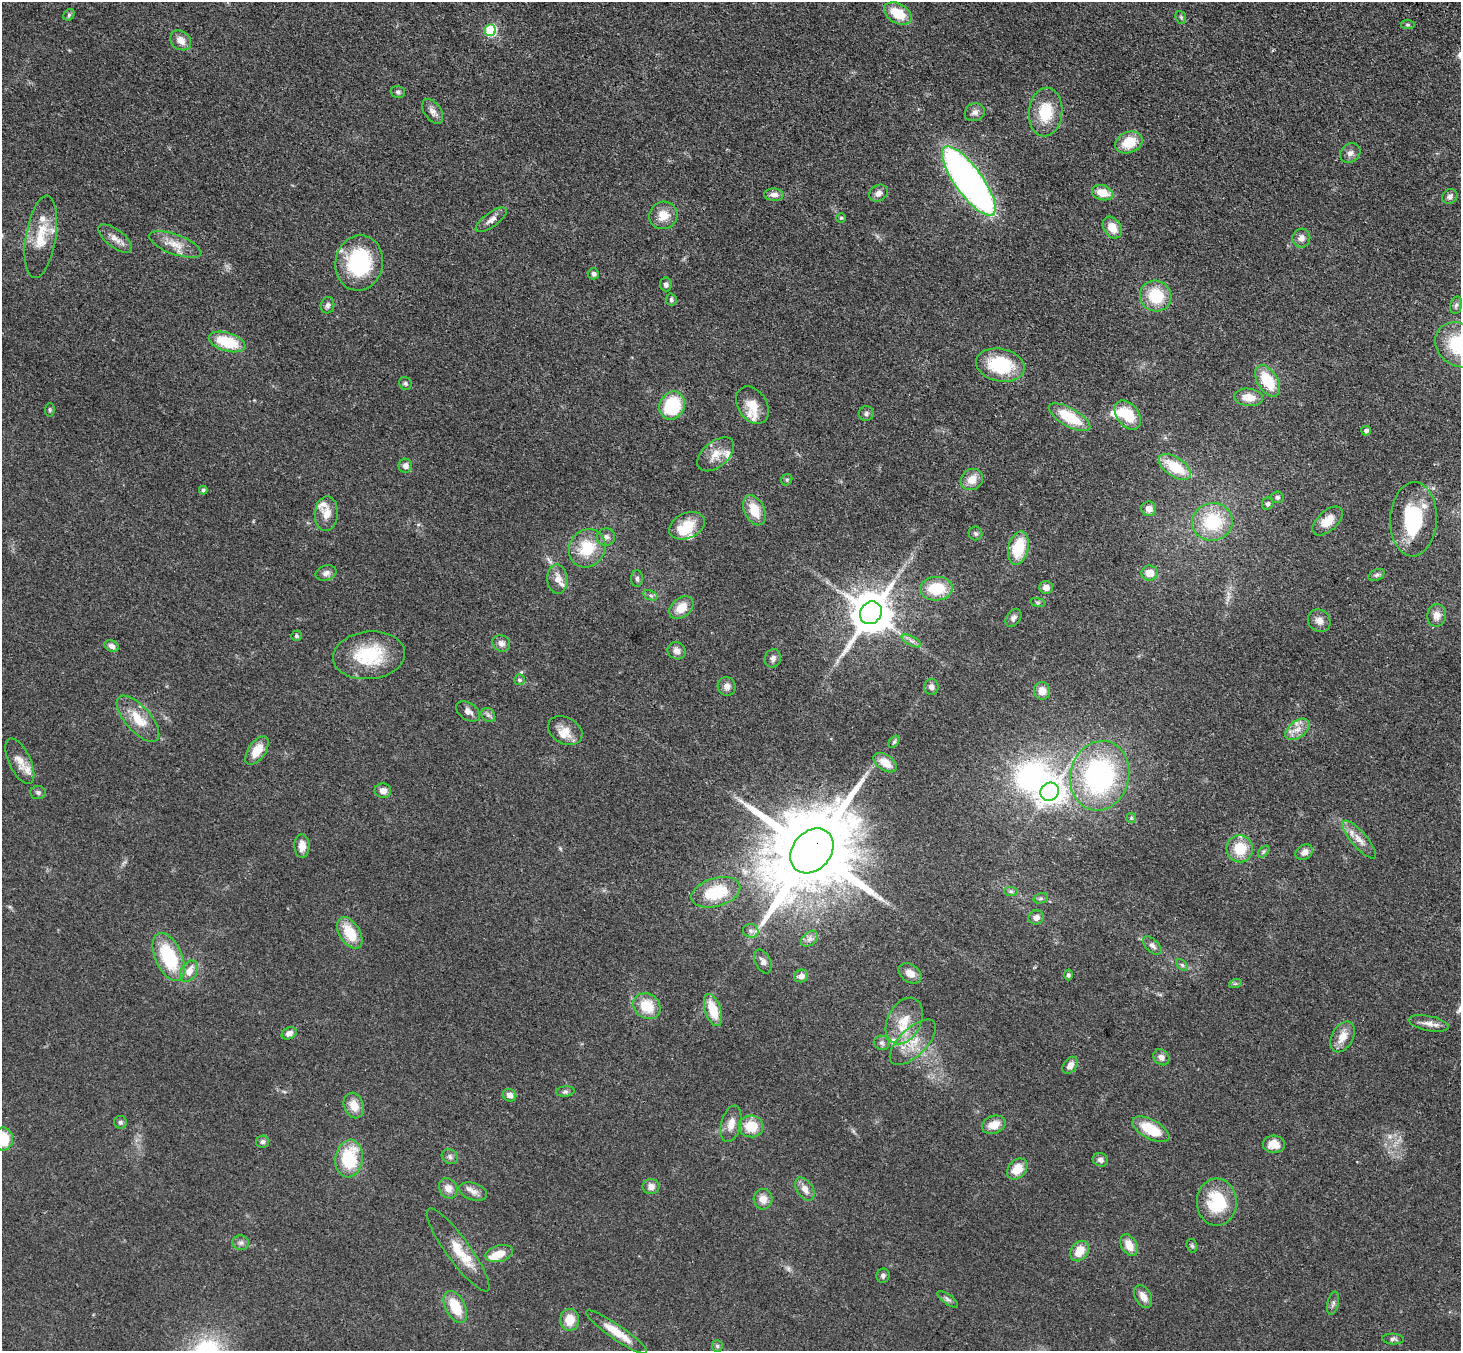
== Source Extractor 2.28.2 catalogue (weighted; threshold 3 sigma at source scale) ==
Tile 10 of 4 x 4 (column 2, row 3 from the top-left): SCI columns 1538-2996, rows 1601-2949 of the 5990 x 6038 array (HDU 1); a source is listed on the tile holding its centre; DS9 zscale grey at full resolution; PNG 1463 x 1353 px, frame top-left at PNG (2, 2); each listed source drawn as its Kron ellipse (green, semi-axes under 4 px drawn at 4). Shown black and unused: <1% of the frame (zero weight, under 3 of 4 exposures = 6% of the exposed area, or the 3 px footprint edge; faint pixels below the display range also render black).
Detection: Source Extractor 2.28.2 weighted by HDU 2 'WHT'; one run over the whole footprint, this tile lists its part. Background 0.0389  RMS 0.0045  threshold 0.0204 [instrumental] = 3 sigma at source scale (4.5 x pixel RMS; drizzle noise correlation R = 1.50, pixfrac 1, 0.05/0.05 arcsec/px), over >= 5 px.
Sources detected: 186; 4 inside a brighter object's white glare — neither listed nor drawn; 11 inside a brighter listed object's ellipse — not listed separately; the other 171 listed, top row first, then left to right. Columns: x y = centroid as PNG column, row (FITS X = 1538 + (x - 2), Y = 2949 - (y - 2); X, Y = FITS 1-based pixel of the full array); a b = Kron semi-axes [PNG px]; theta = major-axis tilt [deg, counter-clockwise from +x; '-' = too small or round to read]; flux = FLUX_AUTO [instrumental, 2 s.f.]
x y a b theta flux
898 14 15 9 -31 12
69 15 6 5 - 0.74
1181 17 6 5 - 0.81
1408 25 7 4 -6 0.74
490 30 6 5 - 41
181 40 11 9 -38 4.1
398 92 7 6 - 1
433 111 14 8 -55 2.6
975 112 10 8 21 2
1046 112 24 16 84 15
1129 142 14 10 21 11
1350 153 11 9 40 2.1
969 181 41 14 -54 230
878 193 10 8 33 2.4
1102 193 11 7 -17 7.6
774 195 9 6 -2 2.4
1450 197 8 7 - 1.6
663 215 14 13 - 6.3
841 218 5 5 - 0.62
491 220 18 7 36 2.9
1112 227 11 8 -58 6.2
41 237 41 15 81 13
1301 238 9 9 - 2.5
115 239 20 9 -37 3.9
175 244 27 10 -20 6.6
359 263 28 24 79 40
593 274 6 5 - 1.3
666 284 7 6 - 1.4
1156 296 16 15 - 17
671 300 6 5 - 0.95
328 305 8 6 75 1.5
1456 305 9 6 77 1.3
227 342 19 9 -17 17
1459 345 25 21 -36 29
1000 365 25 16 -11 26
1268 381 17 10 -59 15
405 383 7 6 - 0.92
1249 397 14 8 -6 6.1
672 405 14 12 62 25
753 405 20 14 -58 6.9
50 410 7 4 84 0.64
866 414 7 7 - 1.3
1128 415 16 11 -52 13
1069 417 23 9 -29 18
1366 431 5 4 - 1.2
716 454 21 12 40 6.2
405 466 7 7 - 2.1
1175 467 18 9 -34 15
972 479 12 10 38 5.3
787 480 6 5 - 0.69
203 490 4 4 - 1
1277 497 6 6 - 1.1
1268 504 6 5 - 1.2
1149 509 7 7 - 3
754 510 16 10 -65 9.7
326 514 17 11 87 5.3
1414 519 37 23 87 32
1328 521 18 10 42 7.4
1212 522 20 18 15 24
687 526 19 12 23 10
976 533 7 7 - 1.1
606 537 9 8 - 2
587 548 20 17 56 15
1018 548 17 10 76 16
326 573 10 7 18 1.8
1150 573 8 7 - 5.6
1377 575 8 5 27 1.1
557 579 14 10 -87 4.1
637 579 8 5 90 1.1
1046 587 7 6 - 2.8
936 589 16 12 3 15
651 595 7 5 -19 1
1038 602 8 4 -8 0.67
681 608 13 9 40 7.3
871 613 12 10 56 1600
1437 615 11 9 80 3.6
1013 618 10 6 53 1.6
1319 621 12 10 -41 3.1
296 636 5 5 - 0.74
912 641 11 4 -26 1.6
501 643 9 8 - 2.3
112 646 7 5 -25 2
677 651 9 8 - 2.4
369 655 36 24 6 26
773 658 9 8 - 1.8
519 680 5 5 - 0.94
727 686 9 9 - 2.5
931 687 8 7 - 1.9
1042 691 9 8 - 4.1
468 711 13 8 -33 2.4
488 715 7 6 - 1.3
138 719 29 12 -48 10
1298 729 14 8 37 4.1
565 731 18 13 -28 5.6
894 742 7 4 53 0.71
257 750 16 8 54 7.9
20 761 25 10 -64 5.4
885 763 13 8 -33 6.2
1100 776 35 29 76 77
383 791 8 7 - 2.8
1050 792 9 8 - 370
38 793 7 6 - 1.1
1131 818 5 5 - 0.55
1359 840 24 7 -49 4.7
302 846 12 7 -89 4.3
1240 849 13 13 - 11
812 851 25 19 49 8300
1264 852 7 4 47 0.83
1304 852 9 7 33 2.6
1011 891 7 4 -2 0.85
716 892 25 14 16 18
1041 898 7 5 15 0.87
1036 917 8 7 - 2.7
751 931 8 6 -11 1.5
350 933 17 10 -58 12
810 939 10 6 41 1.8
1152 946 11 6 -43 1.8
169 957 26 13 -66 28
763 961 13 7 -63 2.1
1182 965 7 4 -45 0.82
189 971 11 8 57 4.6
910 973 12 8 -35 3.7
1068 975 5 4 - 0.88
801 976 7 6 - 2.3
1235 984 6 4 18 0.64
647 1006 14 12 -37 11
713 1010 17 8 -71 12
904 1021 24 16 63 11
1429 1023 20 7 -11 3.3
289 1033 8 5 28 2.4
1343 1037 17 10 61 5.6
913 1042 29 13 44 10
882 1043 8 7 - 1.4
1161 1057 9 7 -45 2.1
1070 1065 9 6 53 2.9
565 1091 9 5 4 1.2
509 1095 7 6 - 2.9
354 1105 13 9 -68 6
120 1122 6 6 - 1
731 1124 18 9 75 4.7
994 1125 12 8 21 5.2
751 1126 12 11 - 10
1151 1129 20 9 -28 14
3 1139 11 10 - 14
262 1142 6 6 - 1.1
1274 1144 11 8 -3 5.5
450 1157 8 7 - 1.5
349 1159 19 13 83 23
1100 1160 8 6 -20 1.8
1017 1169 12 8 46 7.3
651 1186 8 7 - 2.8
448 1188 11 8 -58 3.6
805 1189 13 8 -56 3.4
473 1192 14 8 -19 2.9
763 1199 10 9 - 3.7
1217 1202 23 20 -89 23
241 1243 8 7 - 1.4
1129 1245 11 7 -60 6.1
1192 1246 7 5 -73 0.83
458 1250 51 12 -54 12
1079 1251 11 8 58 7.4
499 1253 14 8 14 6.3
883 1276 7 6 - 1.2
1143 1297 12 8 -61 3.9
948 1299 12 5 -37 1.3
1333 1303 12 5 78 1.3
455 1307 17 10 -62 13
570 1320 11 9 83 7
617 1332 37 7 -34 9.4
1393 1339 11 5 -3 1.2
717 1346 6 5 - 0.8
Overlapping masked pixels (flux is a lower limit): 2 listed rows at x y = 969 181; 812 851
Isophote crosses this tile's border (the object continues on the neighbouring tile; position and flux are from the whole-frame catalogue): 3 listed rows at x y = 1459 345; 1414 519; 3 1139